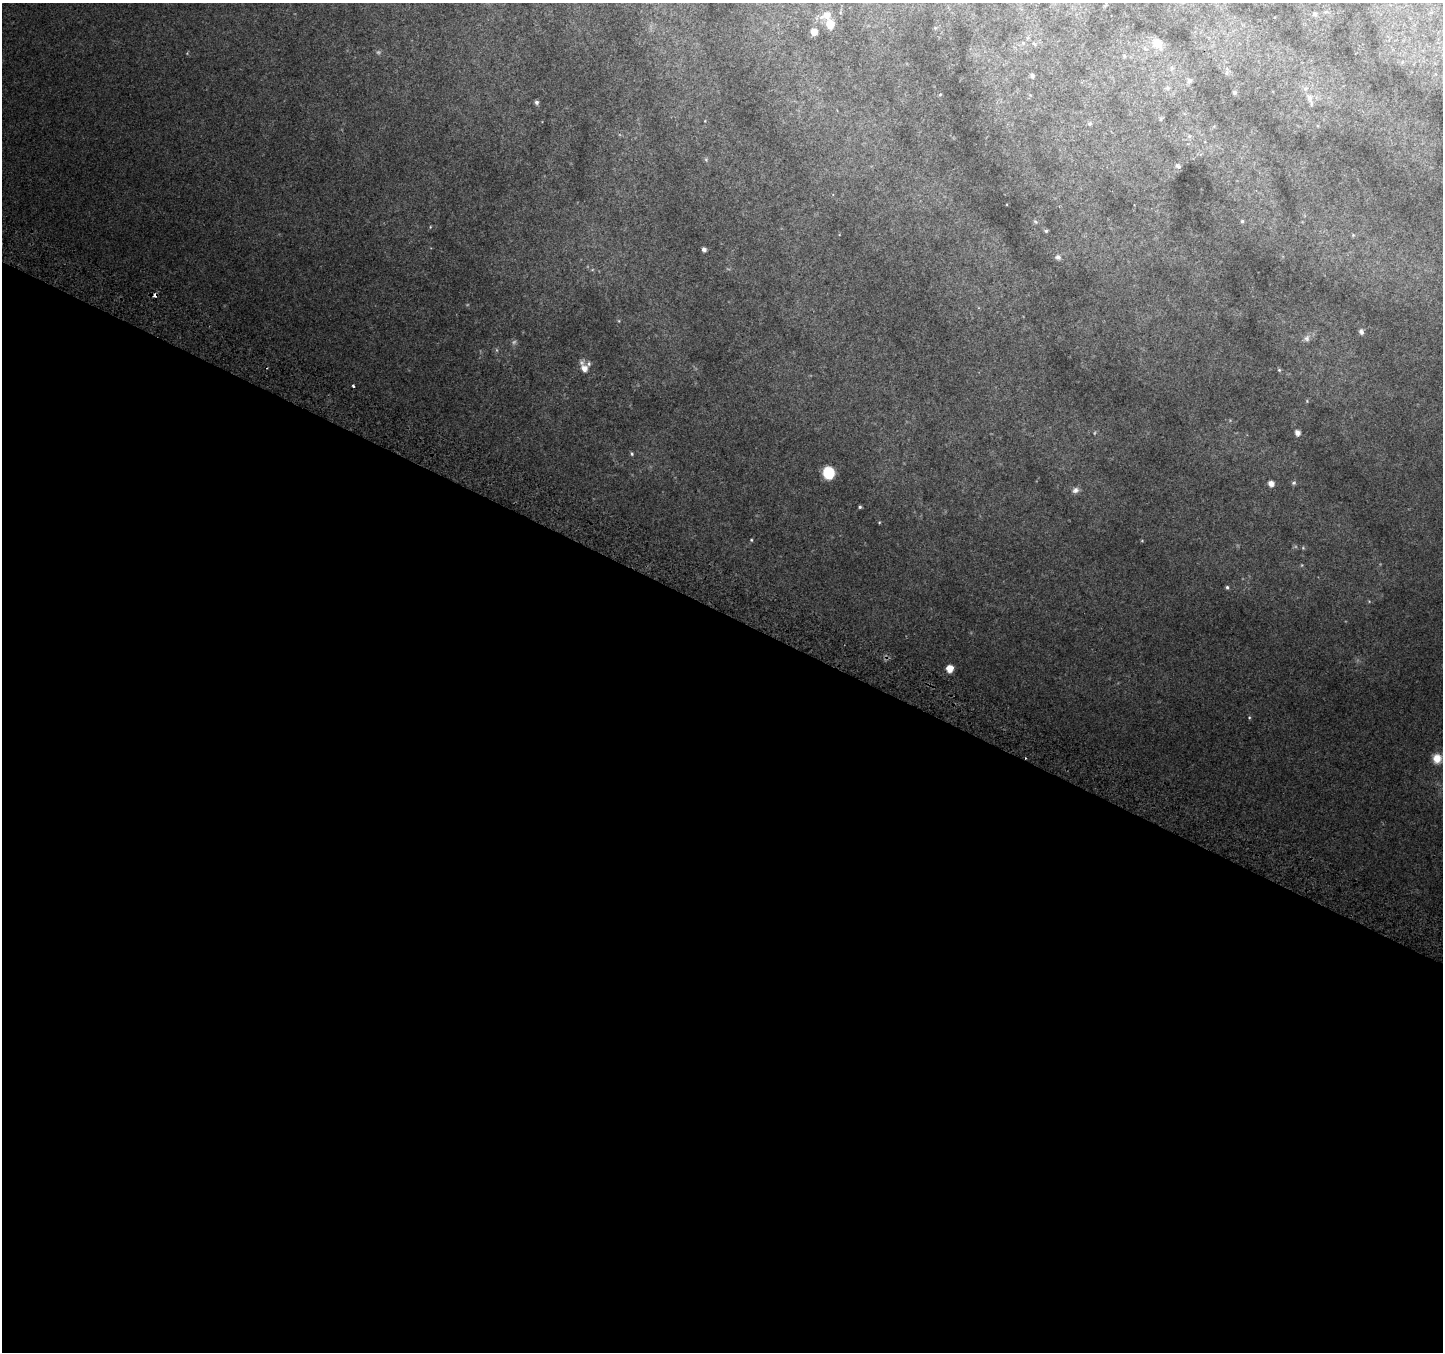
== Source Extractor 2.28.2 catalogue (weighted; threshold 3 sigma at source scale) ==
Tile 14 of 4 x 4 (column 2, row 4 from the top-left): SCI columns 1471-2911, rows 305-1654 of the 5815 x 5942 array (HDU 1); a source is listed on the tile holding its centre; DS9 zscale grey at full resolution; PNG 1445 x 1354 px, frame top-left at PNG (2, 3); no overlay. Shown black and unused: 55% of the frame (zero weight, under 2 of 3 exposures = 2% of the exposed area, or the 3 px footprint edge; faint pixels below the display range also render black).
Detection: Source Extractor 2.28.2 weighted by HDU 2 'WHT'; one run over the whole footprint, this tile lists its part. Background 0.0759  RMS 0.01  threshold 0.0452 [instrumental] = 3 sigma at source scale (4.5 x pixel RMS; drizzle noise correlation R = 1.50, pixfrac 1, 0.0396/0.0396 arcsec/px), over >= 5 px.
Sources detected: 60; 6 too faint to see at this stretch — not listed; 1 inside a brighter listed object's ellipse — not listed separately; the other 53 listed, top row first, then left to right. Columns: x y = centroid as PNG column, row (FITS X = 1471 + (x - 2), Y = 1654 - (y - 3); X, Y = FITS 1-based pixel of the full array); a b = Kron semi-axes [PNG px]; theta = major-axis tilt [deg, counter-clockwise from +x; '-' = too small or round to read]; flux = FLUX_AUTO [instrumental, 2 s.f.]
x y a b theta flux
1106 3 5 3 - 1.2
1315 14 7 7 - 2.2
827 15 16 9 24 11
830 24 9 7 -73 15
814 32 6 6 - 8.9
1023 43 5 5 - 1.4
1157 43 13 10 -51 11
1034 44 7 4 -45 1.4
1124 56 5 5 - 1.4
1172 68 7 6 - 2.2
1227 73 7 6 - 2.7
1032 76 5 4 - 2.4
1189 81 7 6 - 3.3
1167 88 8 6 -31 2.8
1235 92 5 5 - 2.2
940 94 5 3 - 0.9
1309 98 15 8 -71 6.9
536 102 4 4 - 2.6
1161 119 6 4 61 1.4
1090 124 6 6 - 1.7
1189 136 6 6 - 2.3
706 160 6 5 - 1.5
1178 166 7 4 -28 2.1
1242 221 5 4 - 1.5
1035 222 7 5 -42 1.7
1046 231 5 4 - 1.6
1353 235 4 4 - 1
704 249 5 4 - 3.2
1058 257 8 6 -21 3.2
155 295 5 4 - 3.5
619 321 5 4 - 0.87
1361 332 7 5 -66 2.9
1307 338 10 8 78 4.5
584 368 14 7 -70 9
1279 370 6 5 - 1.3
353 385 3 3 - 2.2
1307 401 4 4 - 0.94
1297 433 5 5 - 6.1
632 454 5 4 - 1.6
828 473 10 9 - 32
1271 483 6 6 - 6.3
1294 483 7 6 - 1.9
1075 490 9 8 - 4.2
860 507 4 4 - 1.5
879 522 4 3 - 0.86
751 540 4 3 - 1
1303 548 5 5 - 1.2
1302 565 6 4 90 0.97
1227 587 5 4 - 1.7
1369 601 6 3 -19 1
950 669 6 6 - 13
1249 717 5 4 - 1.1
1437 758 11 11 - 12
Overlapping masked pixels (flux is a lower limit): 1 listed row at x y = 155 295
Isophote crosses this tile's border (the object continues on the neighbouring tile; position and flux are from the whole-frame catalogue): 1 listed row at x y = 1106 3